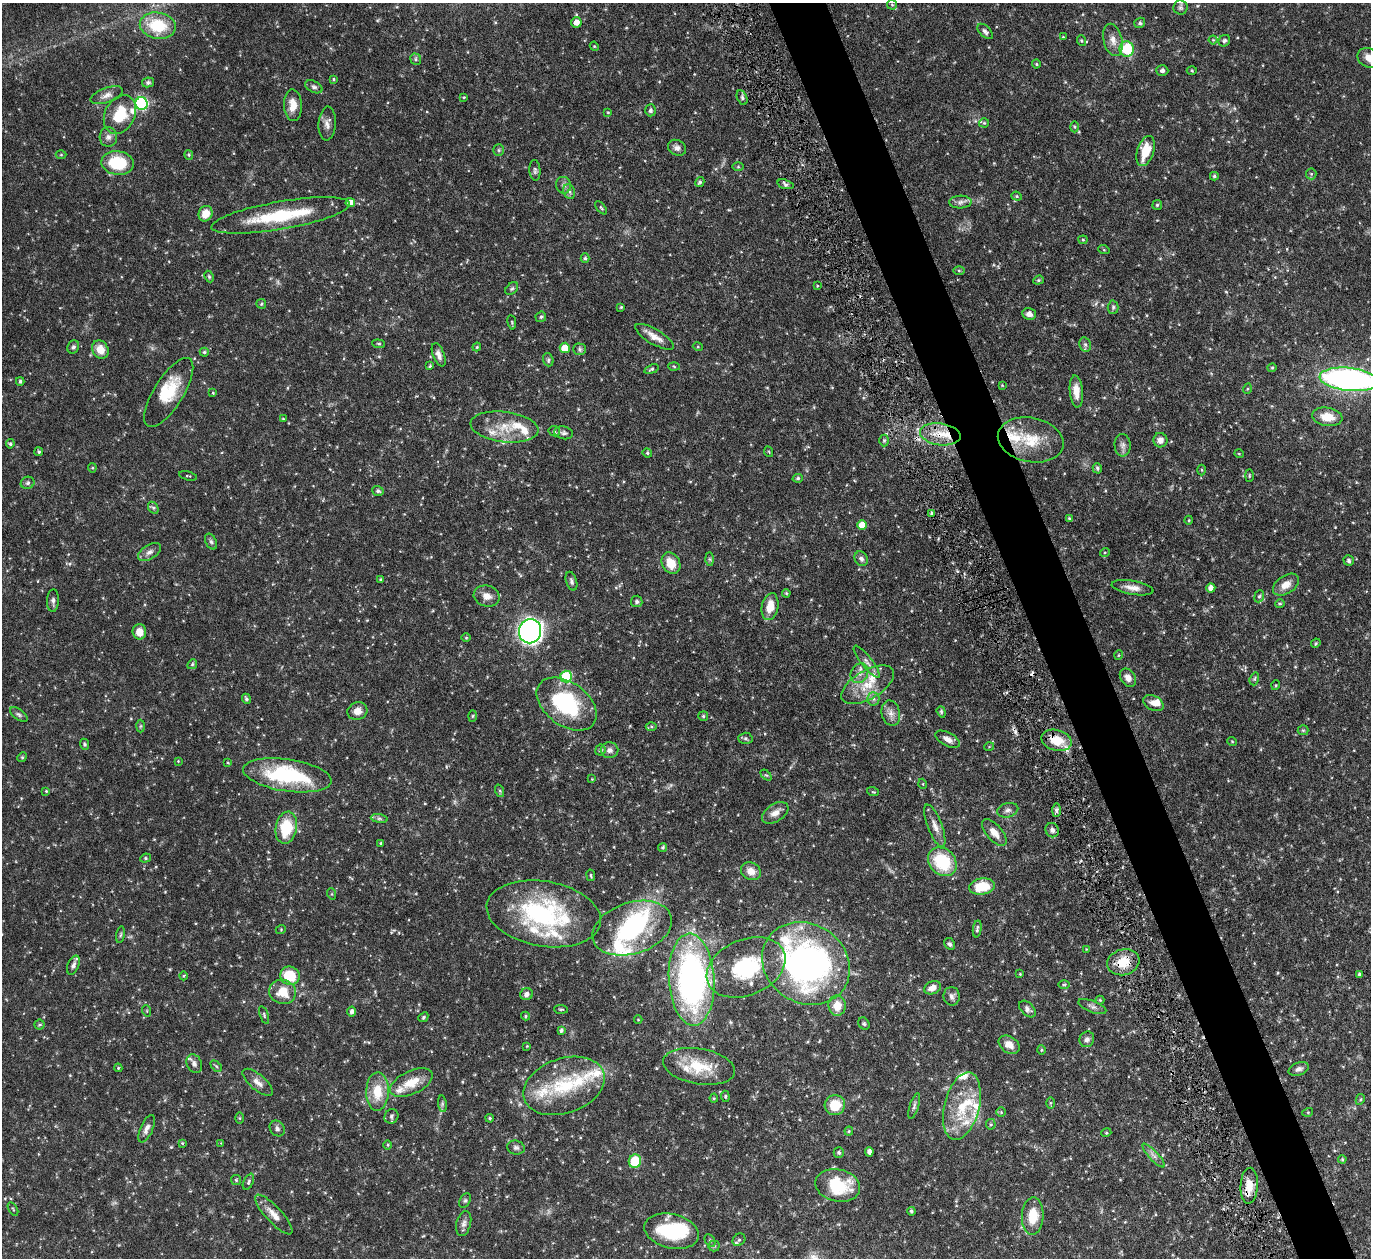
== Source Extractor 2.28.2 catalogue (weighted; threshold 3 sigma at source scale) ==
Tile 6 of 4 x 4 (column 2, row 2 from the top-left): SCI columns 1423-2791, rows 2817-4072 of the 5533 x 5491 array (HDU 1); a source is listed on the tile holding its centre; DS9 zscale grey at full resolution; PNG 1373 x 1260 px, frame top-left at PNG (2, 3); each listed source drawn as its Kron ellipse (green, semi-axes under 4 px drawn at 4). Shown black and unused: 4% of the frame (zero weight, under 5 of 9 exposures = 3% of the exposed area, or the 3 px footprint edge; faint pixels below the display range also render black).
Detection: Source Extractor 2.28.2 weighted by HDU 2 'WHT'; one run over the whole footprint, this tile lists its part. Background 0.099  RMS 0.0037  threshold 0.0152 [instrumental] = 3 sigma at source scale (4.09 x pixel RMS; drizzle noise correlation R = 1.36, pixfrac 0.8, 0.05/0.05 arcsec/px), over >= 5 px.
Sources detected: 316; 1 too faint to see at this stretch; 3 inside a brighter object's white glare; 2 cosmic-ray / hot-pixel residue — neither listed nor drawn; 23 inside a brighter listed object's ellipse — not listed separately; the other 287 listed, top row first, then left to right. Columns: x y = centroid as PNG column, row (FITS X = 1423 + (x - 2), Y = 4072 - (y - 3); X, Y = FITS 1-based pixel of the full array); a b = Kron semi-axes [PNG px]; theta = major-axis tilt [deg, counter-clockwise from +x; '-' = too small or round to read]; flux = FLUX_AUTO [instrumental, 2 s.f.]
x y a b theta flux
892 5 5 5 - 0.42
1180 8 7 7 - 0.86
576 22 5 5 - 2.6
1140 23 5 5 - 0.64
158 26 18 13 -10 13
985 31 9 5 -45 0.96
1063 37 4 3 - 0.29
1113 40 16 9 -76 2.8
1213 40 4 4 - 0.31
1082 41 5 3 - 0.39
1224 41 6 5 - 0.68
594 46 5 3 - 0.3
1127 49 8 7 - 13
1369 58 12 9 -21 3.5
416 59 6 5 - 0.62
1036 64 4 4 - 0.37
1162 71 6 5 - 0.99
1192 71 5 3 - 0.34
333 79 4 3 - 0.35
148 82 6 5 - 0.65
314 87 9 5 -28 0.95
107 95 17 7 20 2
464 97 4 3 - 0.29
742 97 7 5 -64 0.67
141 104 6 6 - 44
293 105 16 9 -88 4.1
650 110 6 5 - 0.87
608 112 3 3 - 0.29
120 115 20 15 63 10
984 123 5 4 - 0.43
327 124 17 8 86 2.1
1075 127 5 3 - 0.38
108 137 10 8 -85 1.7
677 148 9 7 -28 1.4
499 150 6 5 - 0.5
1146 151 15 8 72 7.4
61 155 5 3 - 0.33
189 155 5 4 - 0.4
118 163 16 12 -9 15
738 167 6 4 0 0.39
535 170 10 5 -85 0.84
1311 174 5 5 - 0.5
1214 176 4 4 - 0.52
700 182 5 4 - 0.6
785 184 8 4 -18 0.77
563 185 8 7 - 1.1
569 192 7 5 -68 0.93
1017 196 5 4 - 0.46
960 202 11 6 2 1.4
350 203 5 4 - 2.3
1157 205 5 4 - 0.47
601 208 8 4 -52 0.49
205 214 8 6 66 4.3
281 215 70 14 10 21
1083 240 4 4 - 0.36
1104 250 6 3 -18 0.36
585 258 5 4 - 0.6
959 270 6 4 -1 0.4
209 277 6 4 -64 0.46
1038 280 5 4 - 0.52
817 286 3 2 - 0.26
512 289 7 5 47 0.61
261 304 5 4 - 0.47
621 307 3 3 - 0.3
1113 307 6 5 - 0.61
1029 314 7 6 - 1.7
541 317 5 5 - 0.61
512 322 7 3 -82 0.4
655 337 22 7 -30 3.1
379 344 6 4 -6 0.48
1085 345 7 5 -69 0.85
73 347 7 5 61 0.72
477 347 4 3 - 0.38
698 347 5 3 - 0.31
565 348 5 5 - 5.6
580 349 6 5 - 0.7
100 350 9 7 -62 4.2
204 352 4 4 - 0.5
439 355 12 5 -69 1.6
548 360 7 5 -71 0.6
430 366 4 3 - 0.37
674 366 5 3 - 0.33
1272 368 4 4 - 0.4
652 369 7 4 20 0.59
1349 379 29 11 -6 100
20 381 4 3 - 0.51
1002 385 4 3 - 0.25
1247 389 5 3 - 0.31
1076 391 16 6 -85 3.7
169 392 40 15 58 11
213 393 4 4 - 0.32
1327 417 15 9 -9 5.1
283 419 4 3 - 0.31
504 427 34 15 -7 8.9
554 431 6 5 - 0.59
564 433 9 6 -12 1
940 434 20 11 -7 6.5
884 440 6 5 - 0.52
1031 440 33 22 -11 12
1160 440 7 7 - 2
10 444 4 4 - 0.52
1123 445 11 8 -86 1.5
39 452 4 4 - 0.51
769 452 5 3 - 0.29
647 453 5 4 - 0.46
1239 454 5 3 - 0.27
92 468 4 4 - 0.34
1097 468 5 4 - 0.56
1202 470 5 3 - 0.34
188 476 9 2 -14 0.37
1249 476 6 3 90 0.32
798 478 5 4 - 0.59
28 483 7 6 - 0.8
378 491 6 4 -19 0.75
153 508 6 5 - 0.63
931 513 3 3 - 0.46
1069 518 3 3 - 0.34
1189 520 4 3 - 0.28
862 525 5 5 - 4.2
211 542 8 5 -62 0.81
149 552 13 7 31 1.5
1105 552 5 3 - 0.36
710 559 7 4 -89 0.56
861 559 8 6 -56 1
1349 560 5 5 - 0.65
671 563 11 8 -60 5.1
380 580 3 3 - 0.4
571 581 9 5 -73 0.88
1286 585 14 9 33 3.3
1132 588 21 7 -10 2.7
1211 588 4 4 - 2
786 593 4 3 - 0.36
487 596 13 10 -14 2.8
1259 596 6 4 67 0.59
53 601 11 6 87 1.1
637 601 6 5 - 0.93
1280 604 5 4 - 0.45
770 607 13 8 78 5.3
530 631 12 11 - 170
139 632 7 7 - 3.4
466 638 5 3 - 0.32
1316 643 5 4 - 0.37
1119 655 5 3 - 0.25
867 662 20 5 -52 1.8
192 664 5 4 - 0.54
859 673 10 8 60 1.9
566 677 6 5 - 24
1128 678 10 7 -56 2.1
1254 679 6 4 73 0.54
868 685 29 14 31 8.1
1276 685 5 3 - 0.31
246 699 5 4 - 0.69
873 699 6 6 - 0.94
1153 703 11 7 -27 2
567 704 34 21 -36 28
357 711 10 9 - 2.6
941 712 6 4 -72 0.48
891 713 13 9 -76 2.1
19 715 10 5 -34 0.78
472 716 5 3 - 0.39
703 716 5 5 - 0.56
140 726 6 4 88 0.46
651 727 5 3 - 0.42
1303 730 5 5 - 0.42
745 738 7 5 1 0.64
948 739 13 6 -28 2
1056 740 15 10 -14 7.5
1232 741 5 3 - 0.27
84 744 5 4 - 0.47
989 747 5 3 - 0.25
600 750 6 5 - 0.8
609 750 9 8 - 1.4
22 757 5 4 - 0.44
178 761 4 3 - 0.27
228 763 3 2 - 0.27
287 775 45 16 -8 29
766 775 6 4 -42 0.45
592 779 3 3 - 0.21
923 784 5 3 - 0.26
46 791 3 3 - 0.33
500 791 6 4 -71 0.46
873 792 6 3 -18 0.35
1008 810 11 7 14 1.2
1056 810 7 4 90 0.74
775 813 14 8 33 2.7
379 819 8 4 -8 0.79
935 826 22 7 -69 2.8
286 828 16 10 79 13
1052 830 7 6 - 1.1
994 833 16 7 -49 3.2
381 843 4 3 - 0.35
663 847 5 4 - 0.57
145 858 5 4 - 0.49
942 862 16 13 -45 17
751 871 10 8 -26 2.8
591 875 6 3 -81 0.36
982 887 13 8 7 8.8
332 894 5 3 - 0.33
544 914 58 32 -10 48
632 928 41 25 18 31
281 929 5 3 - 0.29
977 929 8 4 82 0.67
121 935 8 4 80 0.61
950 944 6 5 - 0.69
1086 949 4 3 - 0.24
1123 962 16 13 15 6.8
806 963 45 39 -33 120
73 965 10 5 66 1.1
746 967 41 28 23 24
1020 974 3 3 - 0.27
1359 974 4 3 - 0.52
184 976 4 3 - 0.29
290 976 10 9 - 11
692 980 46 23 -87 100
1064 985 6 3 0 0.37
932 988 9 6 24 2.7
283 992 13 12 - 6.1
527 994 6 6 - 1.3
952 996 9 8 - 1.3
1100 1000 4 4 - 0.35
837 1006 10 8 -86 4.9
1092 1007 15 6 -21 1.2
561 1009 7 3 -3 0.4
1027 1009 10 6 -46 1.1
147 1011 6 3 -72 0.32
352 1012 5 4 - 0.99
264 1015 9 4 -71 0.53
525 1016 4 4 - 0.44
423 1017 5 4 - 0.48
638 1020 4 3 - 0.26
40 1024 5 5 - 0.5
864 1024 6 5 - 0.54
561 1030 4 4 - 0.69
1087 1039 8 7 - 1.3
1009 1045 11 8 -34 2.7
527 1046 4 4 - 0.25
1041 1050 5 3 - 0.35
194 1064 10 7 -66 1.4
216 1066 6 4 -45 0.44
699 1066 36 17 -10 12
118 1068 4 4 - 0.33
1299 1069 10 6 19 1.3
258 1082 19 7 -40 2.4
411 1083 23 11 25 6.4
564 1086 42 27 19 21
377 1092 19 11 88 7.8
725 1096 6 3 -84 0.39
714 1098 4 4 - 0.36
1360 1099 5 4 - 0.44
1050 1103 6 4 89 0.39
442 1104 8 4 -82 0.68
835 1105 10 10 - 7.4
914 1106 13 4 72 0.96
962 1106 34 17 76 13
1001 1112 5 4 - 0.4
1308 1112 5 3 - 0.3
391 1116 7 6 - 0.91
239 1118 5 4 - 0.35
490 1118 4 3 - 0.44
991 1124 5 5 - 0.47
277 1128 8 7 - 1.1
147 1129 15 6 66 1.7
849 1131 4 4 - 0.35
1106 1133 5 3 - 0.29
182 1143 4 4 - 0.33
221 1143 4 4 - 0.24
388 1145 5 3 - 0.31
516 1148 9 7 -13 0.98
839 1152 5 5 - 0.74
869 1152 4 4 - 1.3
1153 1155 15 4 -47 1.5
1342 1159 4 3 - 0.37
635 1161 7 6 - 12
236 1180 5 5 - 0.43
248 1182 8 5 64 0.65
838 1185 22 16 -12 15
1249 1186 18 8 87 4.9
465 1200 8 5 62 0.62
13 1209 7 3 -59 0.37
911 1211 4 4 - 0.6
274 1215 26 8 -47 3.5
1033 1216 18 10 87 7.9
464 1223 13 7 76 1.4
671 1231 28 17 -14 22
739 1240 7 5 44 0.67
710 1241 7 5 -63 0.58
714 1246 5 5 - 0.53
Overlapping masked pixels (flux is a lower limit): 4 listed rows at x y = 940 434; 1056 740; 1123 962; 1249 1186
Isophote crosses this tile's border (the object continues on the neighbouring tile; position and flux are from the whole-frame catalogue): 2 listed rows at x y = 1369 58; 1349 379